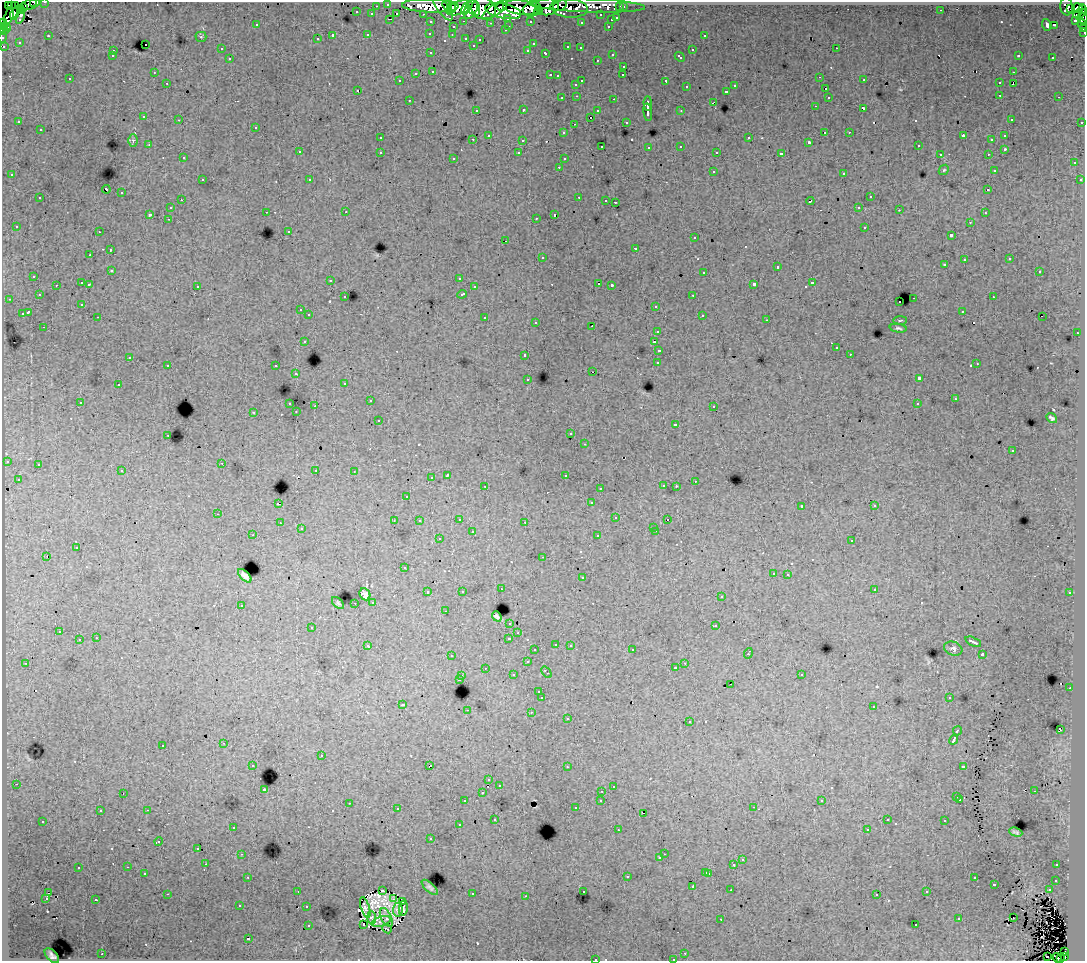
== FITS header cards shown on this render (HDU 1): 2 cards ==
NAXIS1  =                 1083
NAXIS2  =                  959

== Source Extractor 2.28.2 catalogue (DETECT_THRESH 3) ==
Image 1083 x 959 px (HDU 1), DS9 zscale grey, 1 PNG px = 1 image px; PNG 1087 x 963 px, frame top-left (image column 1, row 959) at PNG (2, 2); each listed source drawn as its Kron ellipse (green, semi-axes under 4 px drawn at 4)
Background 273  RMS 1.9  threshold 5.75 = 3 sigma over >= 5 px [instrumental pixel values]
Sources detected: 584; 8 with non-positive FLUX_AUTO (blend fragments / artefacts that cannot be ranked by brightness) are neither listed nor drawn; of the other 576, the 500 brightest by FLUX_AUTO listed and drawn (76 fainter detections omitted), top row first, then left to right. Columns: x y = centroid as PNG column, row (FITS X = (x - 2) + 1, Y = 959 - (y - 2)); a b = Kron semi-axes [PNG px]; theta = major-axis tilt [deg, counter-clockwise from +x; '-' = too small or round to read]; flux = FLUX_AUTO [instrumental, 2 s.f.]
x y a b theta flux
34 2 3 2 - 8100
45 2 3 2 - 6400
30 4 10 5 18 27000
388 4 3 3 - 8900
8 5 3 2 - 1400
12 5 2 2 - 2600
16 5 3 2 - 8100
559 5 8 5 14 37000
586 5 58 7 -2 81000
376 6 3 2 - 1600
430 6 28 6 -1 270000
442 6 17 5 -56 86000
447 6 7 4 -73 59000
452 7 5 4 - 85000
501 7 5 3 - 100000
521 7 18 7 -7 290000
547 7 11 8 5 160000
620 7 3 3 - 1800
623 7 3 3 - 3200
1066 7 9 6 -84 28000
23 8 4 3 - 5400
459 8 14 6 17 250000
481 8 15 11 -22 300000
570 8 18 9 -2 35000
1077 8 5 5 - 71000
465 9 6 3 79 81000
471 9 10 6 63 140000
476 9 7 4 -82 110000
532 9 9 7 17 240000
1071 9 3 2 - 3400
495 10 15 5 34 130000
941 10 3 2 - 150
20 11 4 3 - 12000
503 11 18 7 -12 350000
538 11 4 3 - 80000
357 12 3 2 - 560
15 13 7 3 69 54000
1084 13 9 2 -77 11000
372 14 3 3 - 2100
397 14 3 2 - 520
423 14 3 2 - 2800
1079 14 6 3 26 17000
20 15 9 3 75 6600
601 15 3 3 - 3400
9 16 9 4 68 110000
508 18 3 3 - 2200
617 18 3 3 - 850
389 19 3 2 - 600
1083 19 6 5 - 15000
611 20 3 3 - 580
1076 20 3 3 - 6700
464 21 3 2 - 710
530 21 3 3 - 2800
431 22 3 3 - 3100
581 22 3 3 - 260
2 23 3 2 - 4600
490 23 3 2 - 190
1083 24 5 3 - 4600
257 25 3 3 - 340
1047 25 6 3 -72 440
1054 25 3 2 - 250
3 26 3 3 - 17000
509 26 3 2 - 690
608 26 3 2 - 680
453 27 3 3 - 690
7 28 4 3 - 4000
1083 28 3 2 - 2600
505 30 3 3 - 400
3 31 3 3 - 20000
1084 32 3 2 - 2800
430 33 3 3 - 310
368 35 3 3 - 880
452 35 3 2 - 260
704 35 3 2 - 470
48 36 2 2 - 130
333 36 4 3 - 2200
2 37 6 2 78 3900
201 37 5 5 - 200
466 38 3 3 - 800
317 39 3 3 - 410
480 39 3 3 - 290
19 42 3 3 - 190
146 44 3 3 - 440
533 44 3 2 - 260
473 45 3 2 - 230
4 46 3 3 - 1800
568 47 3 3 - 750
580 48 3 2 - 420
836 48 3 2 - 410
221 49 3 3 - 340
528 50 3 3 - 380
692 50 3 3 - 990
113 51 3 3 - 430
431 53 3 3 - 430
546 53 4 3 - 900
612 54 3 3 - 730
112 56 3 3 - 340
1018 56 3 3 - 160
680 57 5 3 - 850
1053 57 3 2 - 390
230 59 3 3 - 570
597 60 3 3 - 410
624 66 3 3 - 570
433 71 3 3 - 390
154 72 3 2 - 210
1013 72 3 2 - 600
416 73 3 3 - 1100
550 75 3 2 - 980
623 75 3 2 - 190
558 76 3 3 - 290
820 77 2 2 - 280
70 79 3 3 - 410
864 80 3 3 - 360
399 81 3 3 - 270
582 81 3 2 - 1400
666 81 3 3 - 2200
167 83 3 2 - 420
999 83 3 3 - 600
1013 83 3 2 - 1000
576 84 3 3 - 470
735 86 3 3 - 580
687 87 3 3 - 610
825 89 2 2 - 170
358 90 3 2 - 210
726 91 3 3 - 850
1000 95 3 2 - 500
577 96 3 2 - 510
828 97 3 3 - 500
1059 97 3 2 - 430
562 98 3 2 - 240
614 99 3 2 - 750
409 100 3 2 - 380
713 102 4 2 - 850
648 104 7 3 -88 4400
815 106 3 2 - 160
863 108 3 3 - 1300
476 110 3 3 - 390
523 110 3 3 - 160
598 111 3 3 - 560
681 111 3 3 - 120
648 112 9 3 -82 4500
144 117 3 3 - 640
591 117 3 2 - 310
1011 119 3 3 - 320
179 120 3 2 - 410
19 122 3 2 - 200
626 122 3 3 - 320
1082 122 3 3 - 1600
574 124 3 2 - 180
256 127 3 3 - 520
40 130 3 3 - 750
825 132 2 2 - 750
849 132 3 2 - 320
563 133 3 3 - 390
489 135 3 3 - 530
963 136 4 3 - 1200
1004 136 3 3 - 280
380 138 3 2 - 200
749 138 3 3 - 870
473 139 3 2 - 550
523 140 3 3 - 1300
992 140 3 3 - 210
133 141 6 5 - 230
809 142 3 3 - 220
149 145 3 2 - 190
602 146 3 2 - 180
681 146 3 3 - 480
918 146 3 2 - 450
649 147 3 3 - 340
1005 149 3 3 - 200
299 152 3 3 - 670
380 152 3 3 - 570
717 152 3 2 - 210
519 153 3 3 - 490
781 154 4 3 - 3700
940 154 3 2 - 220
988 154 3 2 - 450
183 158 3 3 - 420
454 158 3 3 - 340
564 159 3 3 - 190
1074 163 3 3 - 660
559 167 3 2 - 410
944 170 6 4 44 180
994 170 3 3 - 320
713 171 3 3 - 680
844 173 3 3 - 850
12 175 3 3 - 520
202 180 3 2 - 580
310 180 3 2 - 280
1080 180 3 3 - 380
106 189 4 2 - 950
988 190 3 3 - 200
122 193 3 3 - 760
579 197 3 2 - 870
870 197 3 3 - 770
40 198 3 3 - 760
181 200 2 2 - 330
606 200 3 2 - 320
810 201 4 3 - 1500
615 202 3 2 - 1200
859 207 3 2 - 390
171 208 3 3 - 480
899 210 3 2 - 220
266 212 3 2 - 390
346 212 3 2 - 340
985 213 3 3 - 360
150 214 3 3 - 2000
554 215 3 3 - 2000
536 218 3 2 - 150
168 219 3 2 - 390
970 222 3 3 - 280
16 226 3 3 - 220
865 227 3 3 - 790
289 231 3 3 - 240
99 232 3 2 - 310
951 235 3 3 - 2200
694 238 3 3 - 480
506 241 3 2 - 270
635 248 3 3 - 1100
110 250 3 3 - 990
90 255 3 2 - 360
542 257 3 3 - 400
1010 259 3 3 - 280
964 260 3 3 - 460
944 264 3 2 - 120
777 267 3 3 - 1400
111 270 3 2 - 140
1039 271 3 3 - 1100
704 272 3 3 - 780
34 276 3 3 - 410
459 278 3 2 - 220
330 280 3 2 - 160
82 283 3 3 - 1000
812 283 3 3 - 1100
89 284 3 3 - 420
599 284 3 3 - 1500
754 284 4 3 - 2800
56 285 3 2 - 260
612 285 3 3 - 190
197 286 3 3 - 500
474 287 3 3 - 430
462 294 5 3 - 940
39 295 3 3 - 330
693 295 3 2 - 450
345 297 3 3 - 360
993 297 3 2 - 420
914 298 3 2 - 680
9 299 3 3 - 320
900 302 2 2 - 220
82 305 3 3 - 280
656 306 3 3 - 720
300 310 3 2 - 310
962 311 3 3 - 370
28 312 4 3 - 2700
22 314 4 3 - 1100
309 315 3 3 - 470
702 315 3 2 - 410
98 317 3 2 - 300
1042 317 2 2 - 190
485 318 3 3 - 790
767 320 3 2 - 170
900 320 7 3 2 160
536 322 3 3 - 410
592 326 3 2 - 190
44 327 3 2 - 340
898 328 8 4 -8 270
657 331 3 3 - 360
1077 333 3 2 - 560
304 341 3 3 - 500
654 342 3 3 - 910
836 348 3 3 - 280
659 350 4 3 - 1500
850 354 3 2 - 250
525 355 3 3 - 550
130 357 3 2 - 140
658 363 4 3 - 2800
977 364 3 2 - 210
168 365 3 3 - 510
276 366 3 3 - 660
592 372 3 2 - 300
296 374 3 3 - 340
919 378 4 3 - 3900
528 379 3 2 - 280
345 383 3 3 - 350
118 385 3 2 - 440
955 399 3 3 - 170
370 401 3 3 - 340
80 402 3 2 - 360
290 404 3 3 - 650
917 404 3 3 - 320
315 406 3 2 - 1100
714 406 3 2 - 310
253 412 3 3 - 120
296 412 3 2 - 150
1052 418 6 3 -37 280
378 421 3 3 - 340
675 424 3 3 - 650
571 434 3 3 - 230
168 435 3 2 - 360
585 444 3 2 - 220
1012 451 3 3 - 350
7 461 3 3 - 550
222 463 2 2 - 320
38 464 3 3 - 340
316 470 3 2 - 480
122 471 3 3 - 350
354 471 3 2 - 160
447 475 3 2 - 220
565 475 3 3 - 350
431 478 3 2 - 190
18 479 3 2 - 190
695 481 3 2 - 290
485 486 3 2 - 350
663 486 3 3 - 360
676 486 3 3 - 170
600 488 3 3 - 260
407 496 3 2 - 200
591 503 3 3 - 260
278 504 3 2 - 1200
801 506 3 2 - 130
874 506 3 3 - 210
218 514 3 2 - 420
616 518 3 3 - 450
459 519 3 2 - 420
667 520 2 2 - 140
394 521 3 2 - 140
419 521 3 3 - 250
525 522 3 2 - 190
280 523 3 2 - 300
653 527 3 2 - 200
301 529 3 2 - 190
656 531 3 2 - 380
472 532 3 2 - 610
253 535 3 2 - 170
598 536 3 3 - 480
439 539 3 3 - 390
852 541 3 3 - 330
77 548 3 3 - 2200
47 556 3 2 - 690
543 557 3 2 - 160
404 568 3 3 - 250
773 573 3 3 - 270
788 574 3 3 - 490
245 576 8 4 -45 510
582 578 3 3 - 650
501 589 3 2 - 210
874 589 3 3 - 490
462 591 3 3 - 280
428 592 3 3 - 580
1070 593 3 3 - 470
365 594 6 5 - 500
721 597 3 3 - 330
373 602 3 3 - 490
338 603 7 4 -46 200
355 603 3 2 - 210
241 605 3 3 - 500
445 611 3 2 - 220
497 616 5 4 - 300
510 623 3 3 - 570
716 626 3 3 - 1400
312 627 3 3 - 410
59 632 3 2 - 330
518 633 3 2 - 270
96 638 3 2 - 430
509 638 4 3 - 990
79 640 3 3 - 950
973 642 8 2 -25 340
556 644 3 3 - 400
570 645 3 3 - 490
368 646 4 3 - 490
953 649 9 7 -18 430
535 650 3 3 - 380
632 650 3 2 - 470
748 653 5 3 - 980
982 654 3 3 - 230
452 656 3 2 - 200
527 662 3 3 - 570
25 663 2 2 - 120
685 663 3 2 - 470
485 668 2 2 - 240
675 668 3 3 - 490
546 672 6 3 -53 1300
801 674 3 3 - 590
513 675 3 3 - 580
462 676 3 3 - 430
459 679 3 3 - 1100
731 684 2 2 - 270
1070 688 3 2 - 400
539 692 3 3 - 420
542 698 3 3 - 3000
949 698 3 2 - 190
403 705 3 3 - 270
873 707 3 2 - 330
467 710 2 2 - 470
531 712 3 2 - 690
568 719 3 3 - 220
689 722 3 3 - 520
1060 729 4 3 - 1700
957 731 5 3 - 1700
954 740 5 3 - 5400
223 743 3 2 - 350
163 745 3 3 - 520
321 756 3 3 - 850
253 765 3 2 - 310
430 766 4 3 - 2200
963 766 4 3 - 1300
567 767 3 2 - 300
489 780 3 3 - 240
16 784 3 2 - 220
499 785 3 2 - 280
613 787 3 2 - 150
264 789 3 2 - 160
602 791 3 2 - 430
1034 791 3 2 - 280
123 793 3 2 - 180
482 793 3 3 - 220
957 797 3 3 - 500
601 800 3 3 - 450
960 800 3 3 - 330
465 801 3 3 - 380
822 801 3 3 - 210
349 803 3 2 - 550
754 807 3 2 - 460
576 808 3 3 - 360
397 809 3 2 - 340
147 810 3 2 - 780
100 811 3 3 - 300
643 813 3 2 - 240
495 819 3 3 - 310
887 820 3 3 - 270
43 821 3 2 - 260
945 821 3 3 - 670
459 825 3 2 - 190
233 827 3 2 - 340
867 829 3 2 - 250
618 830 3 2 - 260
1016 832 7 3 -20 270
431 839 3 3 - 410
159 842 4 3 - 420
198 848 3 2 - 260
242 854 3 3 - 370
664 854 2 2 - 210
660 858 3 3 - 350
742 860 3 3 - 670
206 864 2 2 - 300
734 865 3 3 - 1600
1057 865 3 2 - 270
128 867 3 2 - 320
78 868 3 3 - 760
706 872 3 3 - 720
144 873 3 3 - 530
709 873 3 3 - 920
627 876 3 3 - 1200
248 877 3 2 - 450
974 878 3 3 - 580
1056 880 3 3 - 500
994 884 3 3 - 1300
693 886 3 2 - 240
430 887 10 4 -42 360
731 890 3 2 - 280
1049 890 3 2 - 680
298 891 3 2 - 140
382 891 4 3 - 160
583 891 3 3 - 280
927 892 3 3 - 360
49 893 3 2 - 150
167 894 3 2 - 1600
472 894 3 3 - 870
877 894 3 3 - 290
526 896 3 2 - 250
46 898 4 2 - 1100
393 899 4 2 - 290
95 900 3 3 - 9400
402 902 4 3 - 120
240 905 3 3 - 150
306 907 3 2 - 340
365 908 11 4 -72 280
403 908 8 4 82 290
398 910 7 5 83 800
386 917 10 5 -63 550
372 918 6 3 -87 340
1013 918 2 2 - 330
721 919 3 2 - 160
959 919 3 3 - 670
381 921 10 4 17 490
308 925 3 3 - 670
364 925 3 2 - 320
916 925 3 2 - 410
387 929 5 2 - 220
248 939 3 3 - 2200
1064 952 3 3 - 2300
685 953 3 2 - 430
102 954 3 2 - 780
52 956 9 5 -45 540
1047 956 3 2 - 700
1064 956 4 3 - 14000
1057 958 5 3 - 7800
595 959 3 2 - 720
673 959 3 2 - 270
1061 959 3 2 - 3200
At the frame edge (FLAGS 8, measured only in part): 14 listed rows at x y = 34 2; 45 2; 1084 13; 1083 19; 2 23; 1083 24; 3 26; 1083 28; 3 31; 1084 32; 2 37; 4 46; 595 959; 673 959
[76 fainter detections neither listed nor drawn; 8 non-positive-flux detections neither listed nor drawn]